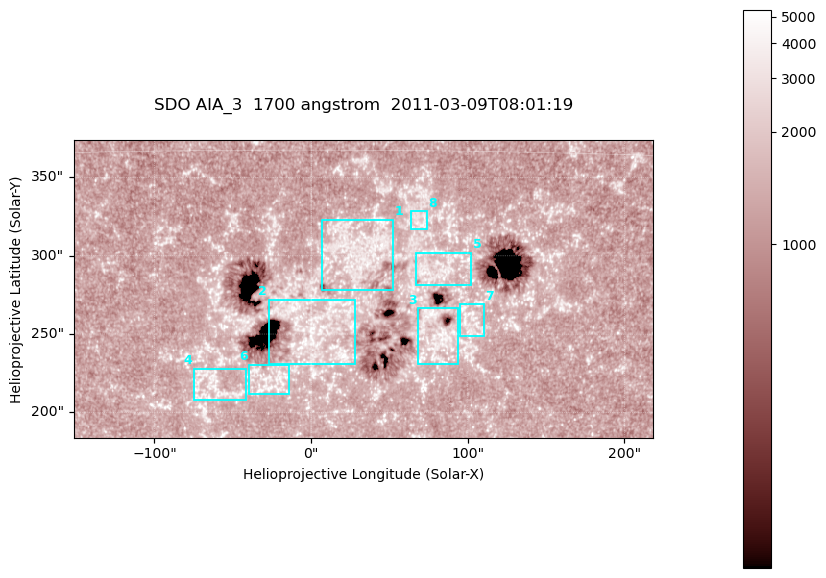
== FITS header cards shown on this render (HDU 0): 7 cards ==
TELESCOP= 'SDO     '           /
INSTRUME= 'AIA_3   '           /
WAVELNTH=                 1700 /
WAVEUNIT= 'angstrom'           /
DATE-OBS= '2011-03-09T08:01:19.720' /
CTYPE1  = 'HPLN-TAN'           /
CTYPE2  = 'HPLT-TAN'           /

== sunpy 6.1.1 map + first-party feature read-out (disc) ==
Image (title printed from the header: SDO AIA_3  1700 angstrom  2011-03-09T08:01:19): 603 x 310 px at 0.613 arcsec/px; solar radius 966 arcsec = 1577 px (partial field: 2.4% of the solar disc is inside the frame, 100% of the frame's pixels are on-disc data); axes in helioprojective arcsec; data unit not stated in the header (colour bar unlabelled)
Pointing: header CRPIX1/2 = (2053.97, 2042.58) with CRVAL1/2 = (0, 0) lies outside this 603 x 310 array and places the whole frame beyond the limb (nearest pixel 1.43 R_sun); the SolarSoft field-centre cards XCEN/YCEN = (33.22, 278.8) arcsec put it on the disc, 1813 arcsec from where CRPIX/CRVAL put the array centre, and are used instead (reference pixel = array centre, CRVAL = XCEN/YCEN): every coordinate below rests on XCEN/YCEN
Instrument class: DISC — disc imager (sunpy class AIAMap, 1700 A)
Bright regions (active regions / flare kernels): reference = the on-disc median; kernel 5 px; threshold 5 sigma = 1561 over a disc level ~1292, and >= 1.15x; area >= 186 px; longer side >= 4 px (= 2.5 arcsec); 8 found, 8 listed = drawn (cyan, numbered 1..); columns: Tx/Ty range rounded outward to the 2 arcsec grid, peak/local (2 s.f.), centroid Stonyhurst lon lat
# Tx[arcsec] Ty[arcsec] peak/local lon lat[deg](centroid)
1 6..54 278..324 3.4 +2 +11
2 -28..28 230..272 3.7 +0 +8
3 68..94 230..268 3.3 +5 +8
4 -76..-42 206..228 3.2 -4 +6
5 66..102 280..302 3.5 +5 +10
6 -40..-14 212..232 3.3 -2 +6
7 94..110 248..270 3.4 +6 +8
8 62..74 316..330 3.3 +4 +12